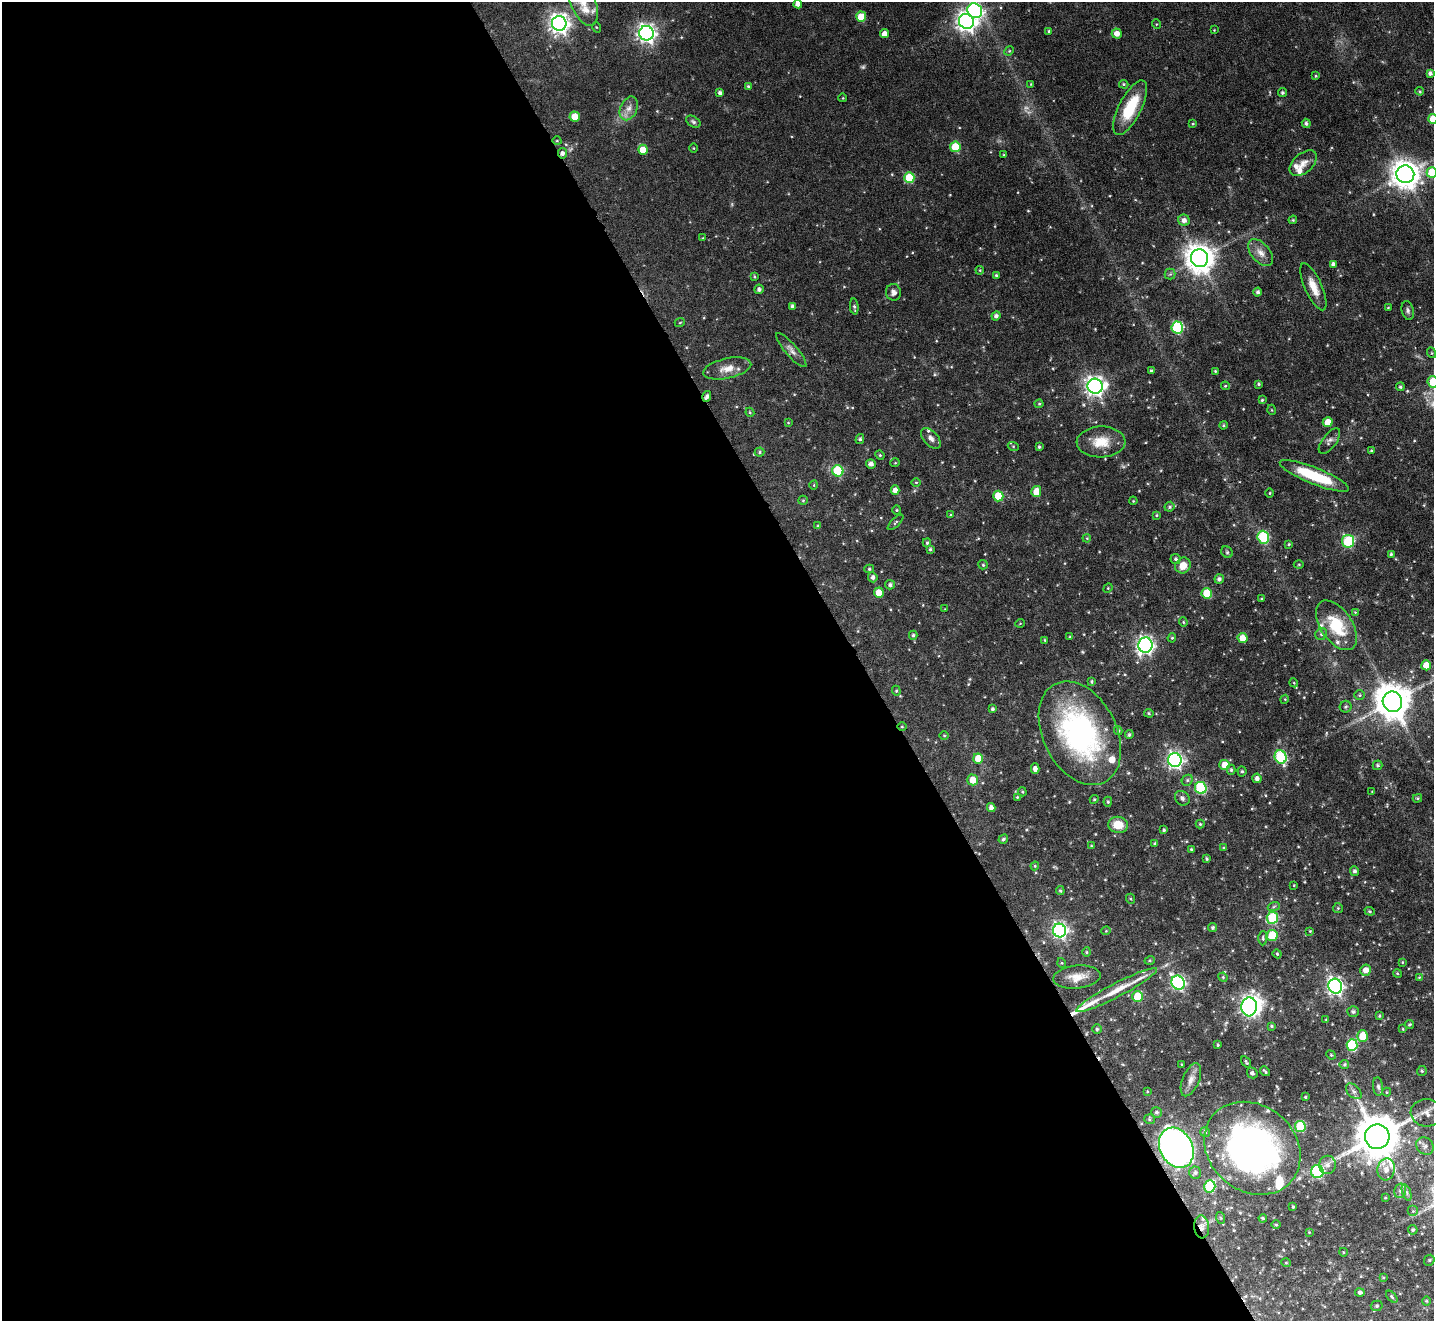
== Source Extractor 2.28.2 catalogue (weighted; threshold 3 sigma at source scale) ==
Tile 9 of 4 x 4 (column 1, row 3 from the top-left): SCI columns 1-1432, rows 1608-2926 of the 5726 x 5716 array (HDU 1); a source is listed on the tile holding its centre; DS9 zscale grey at full resolution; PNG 1436 x 1323 px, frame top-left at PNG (2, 2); each listed source drawn as its Kron ellipse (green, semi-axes under 4 px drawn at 4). Shown black and unused: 60% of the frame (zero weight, under 4 of 8 exposures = <1% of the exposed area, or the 3 px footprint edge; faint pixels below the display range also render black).
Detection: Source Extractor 2.28.2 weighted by HDU 2 'WHT'; one run over the whole footprint, this tile lists its part. Background 0.1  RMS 0.0038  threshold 0.0154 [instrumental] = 3 sigma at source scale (4.09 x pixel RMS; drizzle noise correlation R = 1.36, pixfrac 0.8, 0.05/0.05 arcsec/px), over >= 5 px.
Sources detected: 286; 3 too faint to see at this stretch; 1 inside a brighter object's white glare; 1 cosmic-ray / hot-pixel residue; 1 long thin detection or spike segment (spike, bleed or trail) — neither listed nor drawn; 12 inside a brighter listed object's ellipse — not listed separately; the other 268 listed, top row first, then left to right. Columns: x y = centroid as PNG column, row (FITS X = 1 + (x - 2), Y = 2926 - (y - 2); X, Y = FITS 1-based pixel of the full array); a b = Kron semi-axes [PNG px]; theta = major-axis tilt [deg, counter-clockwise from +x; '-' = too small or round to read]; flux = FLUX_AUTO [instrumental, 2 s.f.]
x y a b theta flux
583 2 26 12 -67 6.6
798 4 4 4 - 2.1
975 11 8 7 - 57
861 17 5 5 - 7.1
966 21 8 7 - 190
559 23 7 7 - 200
1156 24 5 3 - 0.29
596 27 5 3 - 0.29
1214 30 3 3 - 0.22
1049 31 4 4 - 0.49
646 33 7 7 - 160
884 34 4 4 - 2.8
1117 34 5 5 - 2.6
1009 51 5 4 - 0.39
1430 73 4 4 - 0.97
1316 76 4 4 - 0.35
1031 84 4 3 - 0.29
1124 84 4 4 - 0.48
748 86 4 4 - 0.45
1420 91 4 3 - 0.4
720 93 4 4 - 1
1282 93 4 4 - 0.69
843 98 4 3 - 0.25
629 108 12 8 65 2.5
1130 108 30 11 63 14
575 116 5 5 - 6
1433 119 5 4 - 4.9
693 122 8 5 -32 0.73
1306 123 5 4 - 0.8
1193 124 4 4 - 0.38
557 141 4 3 - 0.28
955 147 5 5 - 11
693 148 4 3 - 0.28
643 150 5 5 - 5.7
562 153 5 4 - 1.2
1004 155 3 2 - 0.35
1303 163 16 9 42 2.8
1432 172 5 5 - 12
1405 174 9 9 - 460
909 178 5 5 - 13
1184 220 6 5 - 1.7
1293 220 4 3 - 0.4
703 238 4 4 - 0.26
1261 253 16 9 -50 2.8
1199 258 9 8 - 510
1333 264 4 4 - 1.3
980 270 4 3 - 0.28
1170 274 5 5 - 0.55
996 275 4 3 - 0.49
754 276 3 2 - 0.33
1313 287 25 8 -66 5
759 289 5 4 - 1
893 292 8 7 - 1.4
1258 292 4 4 - 0.83
792 306 4 3 - 0.79
854 306 8 4 -84 0.74
1388 308 4 2 - 0.25
1408 311 9 6 -77 0.97
996 316 5 4 - 1.1
680 322 5 3 - 0.29
1177 327 6 5 - 33
791 350 22 6 -50 1.9
1432 353 5 3 - 0.31
727 368 24 10 12 4.3
1151 371 4 3 - 0.46
1215 371 3 3 - 0.34
1433 382 5 5 - 11
1259 384 3 3 - 0.49
1095 386 7 7 - 180
1225 386 4 4 - 0.4
1400 387 4 4 - 0.51
707 396 5 4 - 0.92
1262 400 3 3 - 0.38
1039 404 4 4 - 0.4
1272 410 5 3 - 0.29
750 412 4 4 - 0.34
1328 422 5 5 - 3.9
788 423 4 3 - 0.25
1223 425 4 3 - 0.44
931 438 12 7 -49 1.8
860 439 5 4 - 0.65
1329 441 15 7 53 1.5
1101 442 24 15 2 7.4
1013 446 5 3 - 0.36
1039 447 3 3 - 0.53
1371 451 3 3 - 0.43
759 452 5 4 - 0.47
880 455 5 4 - 0.44
895 463 5 3 - 0.29
871 464 5 4 - 1.4
838 471 6 5 - 21
1314 476 37 8 -22 18
916 482 5 3 - 0.32
814 485 4 3 - 0.26
895 490 4 4 - 2.3
1036 491 5 5 - 5.9
1270 493 4 3 - 0.3
998 496 5 5 - 10
803 500 5 4 - 0.43
1133 501 4 3 - 0.28
1169 507 5 4 - 0.61
897 510 4 4 - 0.38
951 515 4 3 - 0.35
1156 515 4 3 - 0.36
896 522 10 4 45 0.57
818 526 4 4 - 0.45
1263 537 6 5 - 25
1087 538 4 3 - 0.29
1348 541 6 6 - 28
927 543 4 4 - 0.43
1289 544 3 3 - 0.33
930 549 3 3 - 0.53
1227 552 6 5 - 0.55
1391 554 3 3 - 0.56
1175 559 5 5 - 0.66
1299 564 5 3 - 0.32
983 565 5 4 - 0.39
1183 565 8 7 - 3.8
869 569 5 4 - 0.49
873 577 5 4 - 1.1
1219 579 5 4 - 0.99
890 585 5 4 - 0.87
1108 588 5 4 - 0.35
879 593 5 5 - 5.1
1207 593 5 5 - 9
1262 599 3 3 - 0.42
945 609 3 3 - 0.2
1355 612 3 3 - 0.26
1183 622 4 4 - 0.42
1020 623 5 3 - 0.25
1336 625 28 16 -56 15
1321 634 6 5 - 0.76
913 635 4 4 - 0.5
1070 637 4 3 - 0.36
1172 638 5 4 - 0.4
1243 638 5 5 - 5.5
1045 640 4 3 - 0.36
1145 645 7 7 - 120
1426 665 5 5 - 5.8
1091 682 4 4 - 0.42
1294 683 4 3 - 0.32
896 691 5 4 - 0.43
1360 695 5 5 - 0.56
1285 699 4 3 - 0.3
1392 702 10 9 - 840
1346 707 6 6 - 0.67
992 709 4 4 - 0.65
1149 713 5 4 - 0.48
902 727 4 3 - 0.3
1118 730 4 3 - 0.51
1080 733 55 36 -63 76
944 735 5 3 - 0.33
1129 735 4 4 - 0.65
1281 757 7 5 -67 31
978 758 5 5 - 6
1175 760 7 6 - 110
1224 765 5 5 - 4.2
1378 765 5 5 - 0.63
1035 769 5 4 - 1.4
1231 770 5 4 - 0.61
1242 771 5 4 - 0.53
1257 778 5 4 - 1.4
973 780 5 5 - 4.4
1187 780 6 5 - 0.56
1201 788 6 5 - 31
1372 791 4 2 - 0.22
1022 792 4 3 - 0.43
1017 797 3 3 - 0.31
1182 798 8 6 -45 1.1
1417 798 5 4 - 0.43
1094 799 4 4 - 0.39
1108 802 5 4 - 0.49
991 808 4 4 - 1.4
1200 824 4 4 - 0.43
1118 825 10 8 -6 6.1
1164 830 3 3 - 0.59
1003 839 5 4 - 0.62
1155 844 3 3 - 0.62
1091 846 4 3 - 0.4
1224 848 4 3 - 0.49
1191 849 3 3 - 0.38
1206 859 3 3 - 0.52
1035 866 4 4 - 0.37
1355 871 5 4 - 0.82
1294 885 3 2 - 0.24
1060 891 4 4 - 0.48
1131 899 5 3 - 0.38
1274 906 6 4 20 0.55
1338 908 5 5 - 0.45
1370 911 5 4 - 0.48
1272 918 6 5 - 23
1213 928 4 4 - 0.58
1060 930 7 6 - 97
1106 931 4 4 - 0.3
1310 931 4 3 - 0.33
1272 935 5 5 - 14
1263 938 7 4 88 0.55
1087 952 4 4 - 0.42
1277 954 4 4 - 0.37
1150 960 5 3 - 0.4
1402 962 4 4 - 0.33
1062 963 5 3 - 0.31
1366 970 6 5 - 2.7
1397 973 4 3 - 0.32
1077 977 24 11 6 4.7
1223 977 5 4 - 0.41
1419 977 4 3 - 0.31
1178 983 7 6 - 74
1335 986 7 7 - 110
1116 990 45 7 28 7.8
1137 997 5 5 - 10
1249 1007 9 8 - 120
1353 1012 6 5 - 0.8
1379 1016 4 4 - 0.47
1326 1019 4 2 - 0.24
1409 1024 4 4 - 0.48
1271 1026 4 3 - 0.48
1097 1029 4 4 - 0.52
1403 1029 3 3 - 0.31
1362 1036 6 5 - 7.1
1218 1045 3 3 - 0.42
1352 1045 6 5 - 23
1331 1055 5 4 - 0.38
1246 1062 6 3 -57 0.45
1182 1064 3 2 - 0.26
1344 1064 5 4 - 0.54
1265 1071 5 2 - 0.55
1422 1071 5 5 - 0.5
1252 1073 6 5 - 0.86
1191 1080 18 8 67 2.5
1378 1087 9 5 -83 0.88
1147 1091 4 2 - 0.24
1354 1091 9 5 -44 1.1
1387 1092 4 4 - 0.31
1305 1097 3 2 - 0.34
1156 1112 5 5 - 0.65
1426 1113 16 13 -5 2.8
1149 1119 5 5 - 0.55
1300 1127 5 5 - 19
1205 1132 5 4 - 0.47
1377 1137 12 12 - 1200
1425 1146 9 8 - 1.4
1176 1148 21 16 -61 170
1252 1148 51 43 -39 120
1327 1165 9 8 - 1.9
1386 1169 11 8 78 2.7
1317 1172 6 6 - 39
1195 1173 6 6 - 0.8
1210 1186 6 5 - 24
1400 1191 7 5 75 1.3
1407 1192 9 4 -71 0.83
1385 1198 4 3 - 0.29
1293 1207 3 3 - 0.36
1413 1211 5 5 - 0.62
1221 1218 6 4 -71 0.36
1263 1218 4 3 - 0.38
1276 1225 5 3 - 0.32
1202 1227 11 7 -85 2.1
1413 1230 5 4 - 0.62
1309 1232 3 3 - 0.25
1343 1252 4 3 - 0.26
1429 1260 6 5 - 0.52
1286 1263 5 3 - 0.29
1383 1277 4 3 - 0.34
1360 1293 5 4 - 0.87
1392 1297 7 3 -47 0.45
1426 1301 4 4 - 0.32
1377 1306 6 5 - 0.65
Overlapping masked pixels (flux is a lower limit): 5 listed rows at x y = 562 153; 707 396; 902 727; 1176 1148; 1202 1227
Isophote crosses this tile's border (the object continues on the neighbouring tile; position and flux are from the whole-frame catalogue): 7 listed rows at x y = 583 2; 798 4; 975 11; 1433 119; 1432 172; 1433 382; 1426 1113